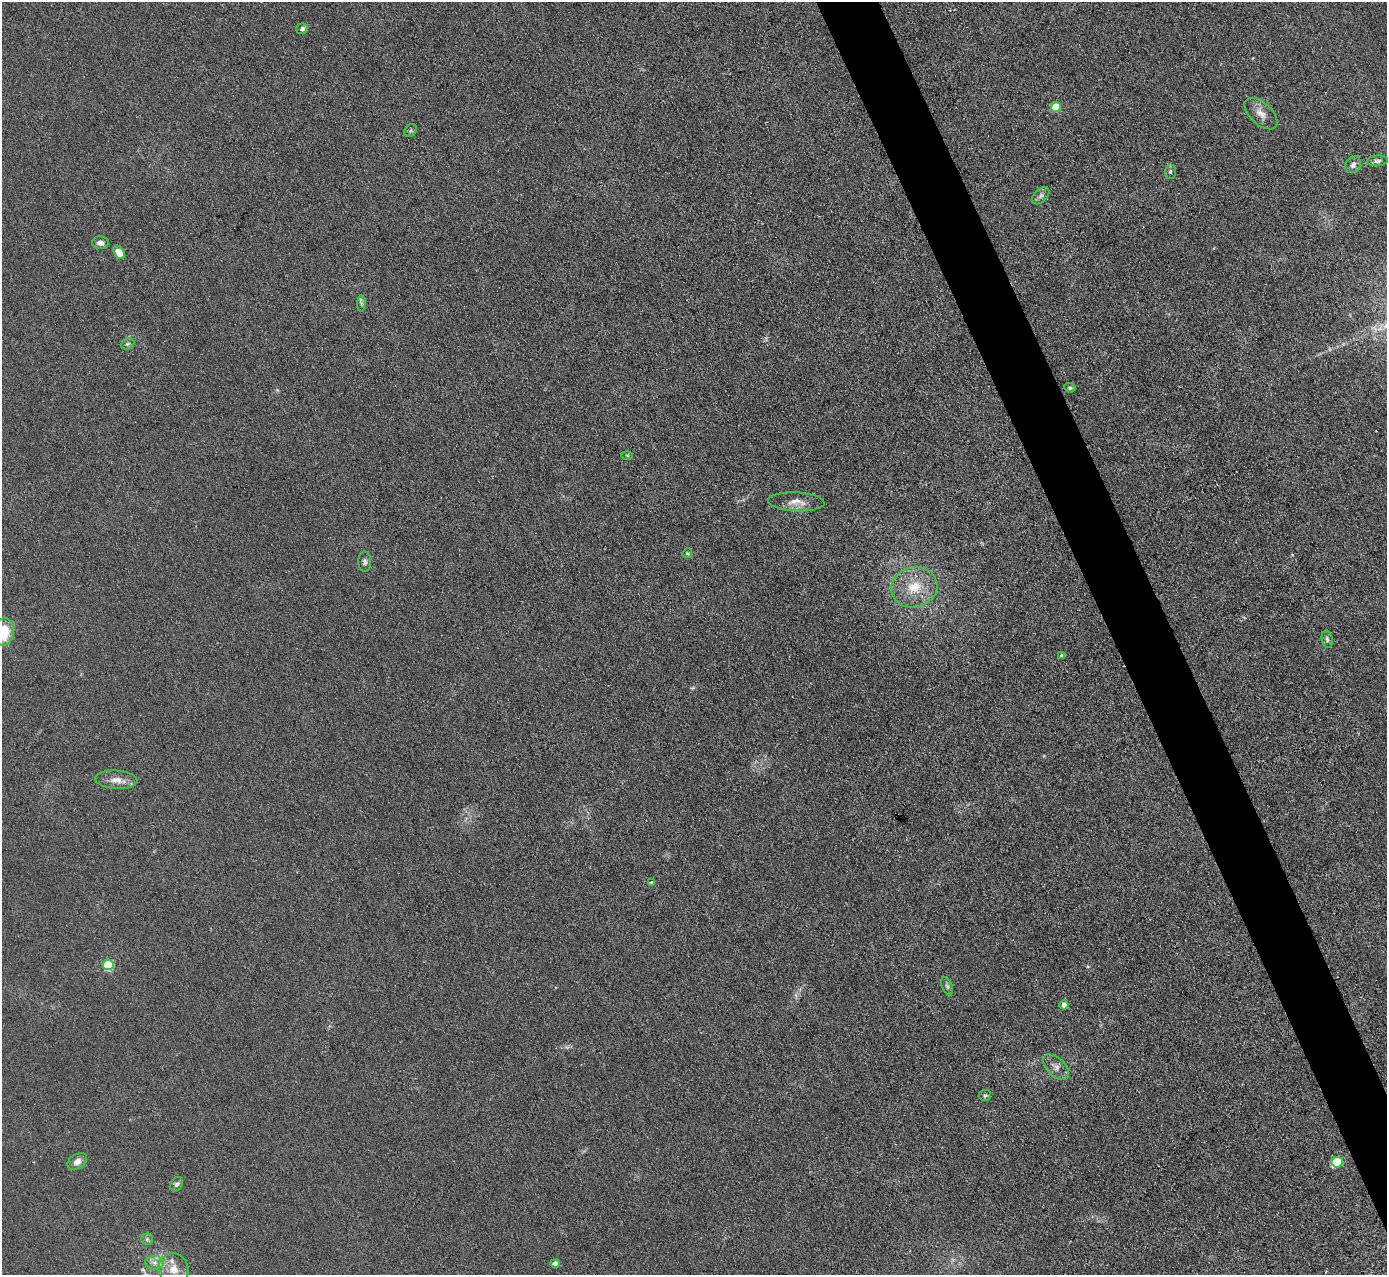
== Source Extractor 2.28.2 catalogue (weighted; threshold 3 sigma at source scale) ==
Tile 6 of 4 x 4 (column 2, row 2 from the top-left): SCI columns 1386-2770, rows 2698-3970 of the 5540 x 5526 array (HDU 1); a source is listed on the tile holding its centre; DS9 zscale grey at full resolution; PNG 1389 x 1277 px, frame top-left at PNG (2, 2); each listed source drawn as its Kron ellipse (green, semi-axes under 4 px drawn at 4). Shown black and unused: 4% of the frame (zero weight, under 3 of 4 exposures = <1% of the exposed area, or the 3 px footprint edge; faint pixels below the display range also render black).
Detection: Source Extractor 2.28.2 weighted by HDU 2 'WHT'; one run over the whole footprint, this tile lists its part. Background 0.0438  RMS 0.0059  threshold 0.0267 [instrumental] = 3 sigma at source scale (4.5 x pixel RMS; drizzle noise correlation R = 1.50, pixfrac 1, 0.05/0.05 arcsec/px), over >= 5 px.
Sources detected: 35; all 35 listed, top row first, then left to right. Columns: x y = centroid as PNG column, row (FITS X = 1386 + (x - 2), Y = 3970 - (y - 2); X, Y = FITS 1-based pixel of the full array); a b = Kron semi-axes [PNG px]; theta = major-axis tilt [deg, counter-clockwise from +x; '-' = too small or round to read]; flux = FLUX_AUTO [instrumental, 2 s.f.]
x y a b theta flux
302 29 6 5 - 2
1056 107 5 5 - 18
1261 114 20 11 -43 5.7
410 131 7 5 42 0.99
1377 161 10 5 5 1.8
1353 165 9 7 52 2.7
1170 171 7 5 89 1.3
1041 196 10 6 45 2.1
100 243 8 6 1 2.9
119 252 7 5 -55 11
361 304 8 4 -90 1.1
128 344 7 5 20 1.2
1070 388 5 4 - 1.1
627 455 6 4 -2 0.66
796 502 28 9 -3 7.2
687 553 5 4 - 0.73
365 562 10 6 -90 1.9
914 587 23 20 14 18
4 632 14 10 83 19
1327 639 8 5 -80 1.6
1062 656 4 4 - 2.3
116 780 21 9 -4 6.1
651 882 3 2 - 0.66
108 965 5 5 - 47
947 986 9 5 -67 1.4
1064 1005 4 4 - 3.6
1056 1067 16 9 -44 4.5
985 1095 6 5 - 1.2
77 1161 11 7 32 3.9
1337 1162 6 5 - 31
176 1184 8 6 56 1.8
147 1239 6 6 - 1.3
155 1263 9 7 -1 3
555 1263 4 4 - 4.2
173 1269 16 15 - 9.5
Isophote crosses this tile's border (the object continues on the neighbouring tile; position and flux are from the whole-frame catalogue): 1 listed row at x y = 4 632